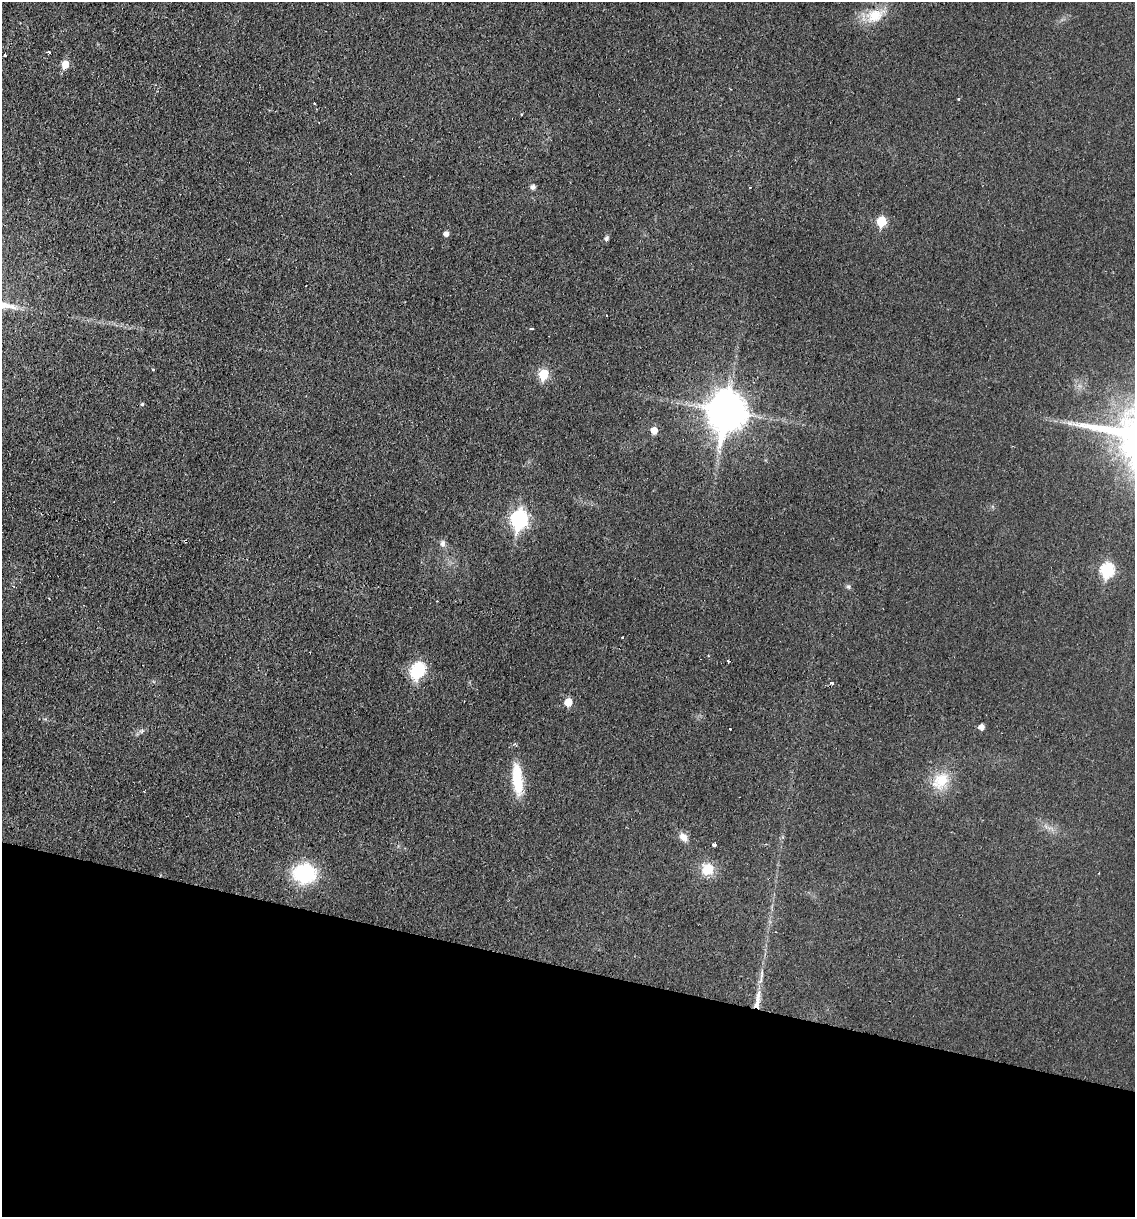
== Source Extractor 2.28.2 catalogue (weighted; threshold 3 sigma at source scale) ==
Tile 15 of 4 x 4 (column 3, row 4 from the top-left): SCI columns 2561-3693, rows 14-1228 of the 5004 x 4890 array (HDU 1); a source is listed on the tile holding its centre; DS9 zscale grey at full resolution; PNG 1137 x 1219 px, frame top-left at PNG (2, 2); no overlay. Shown black and unused: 21% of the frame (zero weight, under 2 of 3 exposures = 3% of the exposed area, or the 3 px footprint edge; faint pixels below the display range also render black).
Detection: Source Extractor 2.28.2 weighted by HDU 2 'WHT'; one run over the whole footprint, this tile lists its part. Background 0.0214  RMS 0.0047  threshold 0.0212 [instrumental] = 3 sigma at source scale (4.5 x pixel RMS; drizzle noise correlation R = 1.50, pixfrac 1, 0.05/0.05 arcsec/px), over >= 5 px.
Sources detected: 41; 1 inside a brighter object's white glare — not listed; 1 inside a brighter listed object's ellipse — not listed separately; the other 39 listed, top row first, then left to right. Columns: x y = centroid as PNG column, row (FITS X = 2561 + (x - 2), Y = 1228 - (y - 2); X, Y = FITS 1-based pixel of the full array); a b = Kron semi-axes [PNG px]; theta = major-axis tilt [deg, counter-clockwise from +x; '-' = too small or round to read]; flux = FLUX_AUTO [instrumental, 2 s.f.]
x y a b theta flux
875 16 25 18 20 12
49 52 3 2 - 0.43
5 55 3 3 - 1.2
65 64 6 5 - 7.3
959 99 4 3 - 0.46
314 104 3 3 - 0.62
521 114 3 3 - 0.51
533 187 5 5 - 1.9
750 187 2 2 - 0.3
881 221 6 5 - 18
446 234 5 4 - 2.4
606 238 7 5 63 1
531 329 4 3 - 1.3
153 369 3 3 - 0.64
544 374 6 5 - 23
142 404 4 4 - 0.67
726 411 14 11 81 1200
654 430 6 5 - 5.6
519 519 9 7 80 130
185 541 4 2 - 0.8
442 543 10 7 89 1.9
1107 570 7 6 - 54
848 587 6 5 - 0.88
622 637 3 3 - 0.92
419 669 9 7 74 44
832 683 4 3 - 1.1
568 702 6 6 - 7.3
981 727 5 5 - 2.7
730 729 3 3 - 0.64
141 731 6 6 - 0.97
517 779 42 12 -85 16
941 781 26 20 46 13
683 837 11 8 -48 3.7
714 845 4 3 - 5.1
708 869 15 13 29 9.8
305 873 21 18 -2 34
1099 873 3 2 - 0.3
761 976 27 4 81 3.6
757 1003 17 7 81 3.8
Overlapping masked pixels (flux is a lower limit): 2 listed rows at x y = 185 541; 757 1003